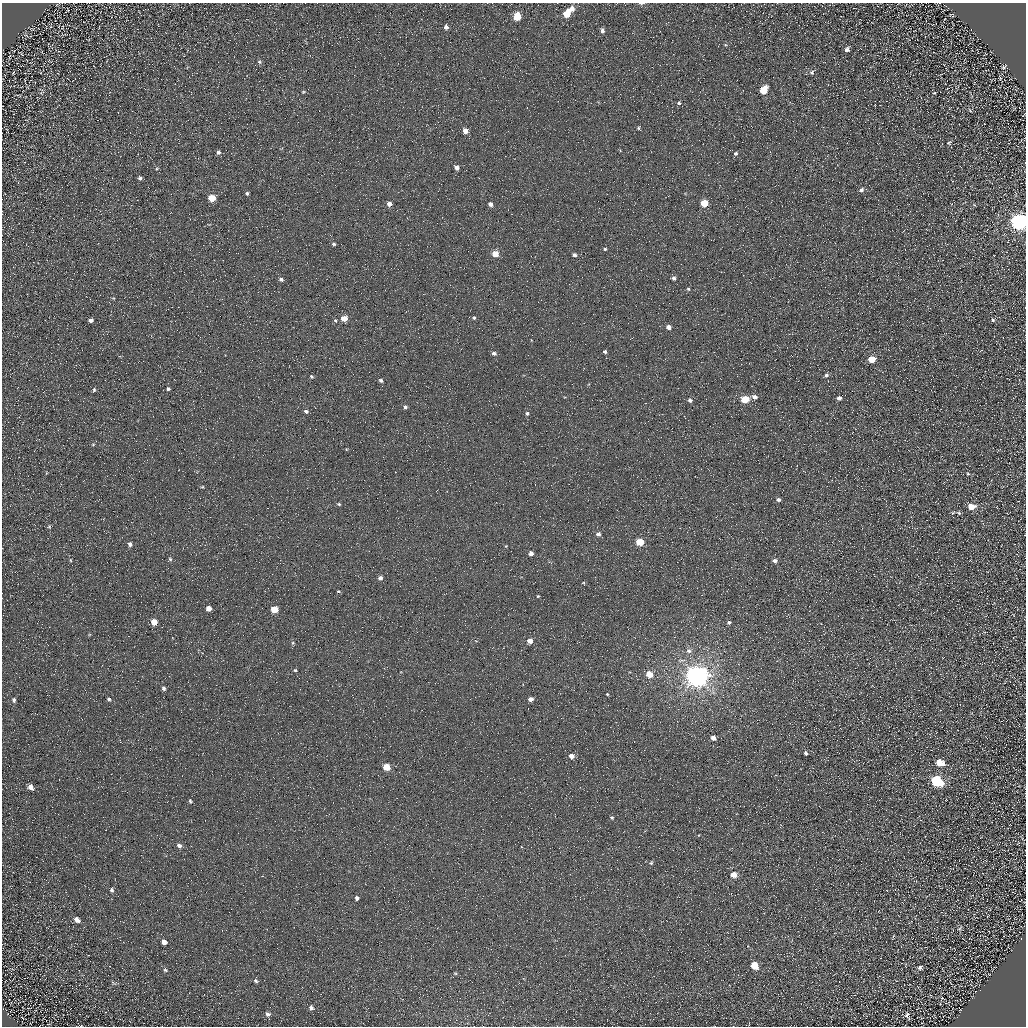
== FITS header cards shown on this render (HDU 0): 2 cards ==
NAXIS1  =                 1024 / Required FITS header
NAXIS2  =                 1024 / Required FITS header

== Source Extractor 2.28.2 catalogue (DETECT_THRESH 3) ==
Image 1024 x 1024 px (HDU 0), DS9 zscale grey, 1 PNG px = 1 image px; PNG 1028 x 1028 px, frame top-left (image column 1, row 1024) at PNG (2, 3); no overlay
Background 4.21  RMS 8.6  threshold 25.7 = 3 sigma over >= 5 px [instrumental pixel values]
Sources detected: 132; all 132 listed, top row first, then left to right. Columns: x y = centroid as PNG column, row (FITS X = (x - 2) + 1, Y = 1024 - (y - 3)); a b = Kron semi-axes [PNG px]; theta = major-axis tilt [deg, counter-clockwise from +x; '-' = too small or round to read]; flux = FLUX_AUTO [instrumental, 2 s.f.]
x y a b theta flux
641 3 6 3 2 1400
572 9 6 5 - 3300
567 14 6 5 - 14000
517 16 5 5 - 18000
446 27 5 4 - 1900
156 31 2 2 - 320
602 31 5 5 - 2100
26 35 7 3 -14 650
847 49 5 4 - 1700
9 56 5 2 - 420
259 62 6 5 - 960
944 65 3 2 - 540
1004 67 8 4 39 960
812 72 7 6 - 1200
1002 74 3 3 - 450
1000 78 5 4 - 540
763 90 6 5 - 15000
42 92 10 5 57 1500
303 92 4 3 - 540
934 93 3 2 - 470
679 103 4 4 - 950
970 110 5 4 - 610
638 128 5 4 - 780
465 131 5 4 - 5000
198 143 2 2 - 350
949 143 6 4 30 680
218 152 5 5 - 1500
736 153 5 5 - 1100
457 167 5 4 - 2900
157 168 5 3 - 570
140 178 5 4 - 1500
861 190 6 5 - 1500
247 193 4 3 - 1000
212 198 5 5 - 12000
704 203 5 5 - 16000
389 204 4 4 - 4300
490 204 4 4 - 2700
974 205 5 3 - 510
1019 222 8 7 - 350000
334 244 5 4 - 1000
605 249 4 4 - 730
495 254 5 4 - 11000
574 255 5 4 - 1800
674 278 5 5 - 1600
281 279 6 4 -23 1700
688 289 5 4 - 750
113 298 5 3 - 530
344 318 5 4 - 7500
474 318 5 4 - 920
91 320 5 4 - 1900
993 320 5 5 - 890
335 321 5 4 - 860
669 327 4 4 - 3300
605 351 4 4 - 1300
494 353 5 4 - 1700
872 359 5 4 - 12000
826 375 6 5 - 1500
311 376 4 4 - 930
381 380 5 4 - 1400
168 389 4 4 - 1100
94 390 5 4 - 890
755 397 5 4 - 3300
839 398 5 4 - 2200
745 399 5 4 - 22000
690 400 5 5 - 1600
405 407 5 4 - 1500
306 411 5 4 - 1600
527 413 5 4 - 1200
316 429 2 2 - 250
93 444 5 3 - 580
968 474 5 5 - 810
202 487 4 4 - 580
778 500 5 4 - 1600
339 504 5 4 - 860
971 506 7 5 -1 8100
959 513 8 5 -18 1200
49 526 5 4 - 680
598 534 4 4 - 2200
640 542 5 4 - 19000
130 544 6 5 - 1800
506 546 4 3 - 490
531 553 4 4 - 2800
170 559 5 5 - 970
70 560 6 4 -89 580
775 560 6 4 -5 1900
380 578 4 4 - 2400
583 583 4 4 - 520
338 591 5 3 - 810
538 596 3 3 - 560
209 608 4 4 - 4900
274 609 5 4 - 14000
154 622 5 5 - 7200
729 622 5 4 - 1400
530 641 4 4 - 5200
293 643 5 5 - 800
689 651 8 6 0 2200
295 670 4 4 - 750
649 674 5 4 - 11000
697 676 7 7 - 810000
164 688 5 4 - 1200
607 694 3 3 - 580
109 699 5 4 - 990
531 699 4 4 - 3600
14 700 6 5 - 1200
713 738 4 4 - 3700
806 753 5 4 - 1300
571 756 4 4 - 4800
940 763 7 6 - 8800
386 767 5 5 - 13000
937 781 7 6 - 73000
31 787 6 5 - 3400
190 801 5 4 - 880
612 818 4 4 - 940
179 845 6 5 - 2100
651 863 4 4 - 800
734 875 5 4 - 7300
112 890 6 5 - 1100
357 898 4 4 - 1900
77 920 7 5 -45 2700
960 929 8 5 57 960
164 942 5 4 - 2800
754 965 6 5 - 12000
920 967 6 5 - 1500
165 970 5 5 - 910
455 973 5 3 - 560
256 981 6 5 - 1200
113 983 10 3 -21 770
942 998 7 4 71 870
311 1008 6 5 - 1700
268 1014 7 6 - 1800
907 1015 9 5 -70 1700
81 1025 4 3 - 440
At the frame edge (FLAGS 8, measured only in part): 3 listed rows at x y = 641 3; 1019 222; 81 1025